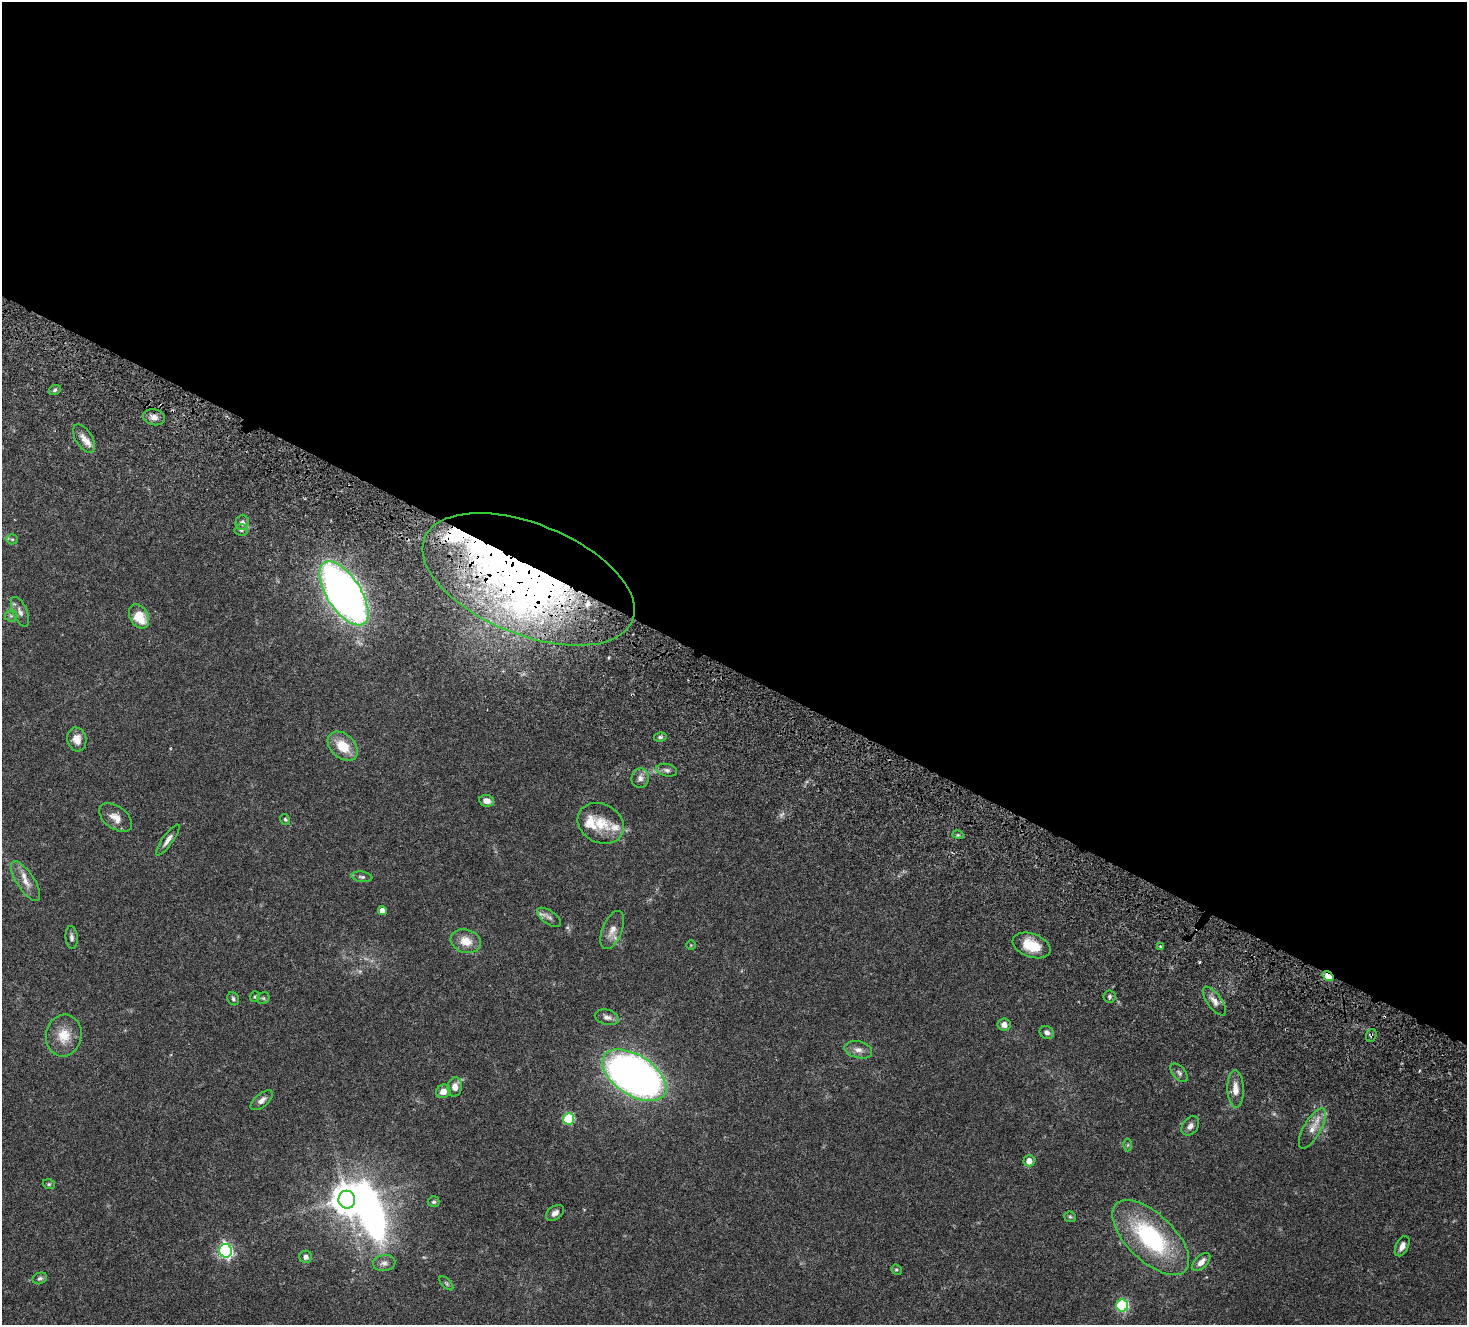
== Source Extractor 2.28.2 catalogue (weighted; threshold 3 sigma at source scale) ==
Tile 3 of 4 x 4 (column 3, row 1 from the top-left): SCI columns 3131-4595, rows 4459-5781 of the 6271 x 6331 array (HDU 1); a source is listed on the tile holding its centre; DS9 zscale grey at full resolution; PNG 1469 x 1327 px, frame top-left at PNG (2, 2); each listed source drawn as its Kron ellipse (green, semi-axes under 4 px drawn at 4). Shown black and unused: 51% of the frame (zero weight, under 4 of 8 exposures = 12% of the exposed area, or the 3 px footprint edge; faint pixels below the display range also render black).
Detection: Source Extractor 2.28.2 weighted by HDU 2 'WHT'; one run over the whole footprint, this tile lists its part. Background 0.0478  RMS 0.0023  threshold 0.00922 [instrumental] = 3 sigma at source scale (4.09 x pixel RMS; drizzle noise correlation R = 1.36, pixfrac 0.8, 0.0396/0.0396 arcsec/px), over >= 5 px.
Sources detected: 84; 2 too faint to see at this stretch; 2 inside a brighter object's white glare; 2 cosmic-ray / hot-pixel residue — neither listed nor drawn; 8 inside a brighter listed object's ellipse — not listed separately; the other 70 listed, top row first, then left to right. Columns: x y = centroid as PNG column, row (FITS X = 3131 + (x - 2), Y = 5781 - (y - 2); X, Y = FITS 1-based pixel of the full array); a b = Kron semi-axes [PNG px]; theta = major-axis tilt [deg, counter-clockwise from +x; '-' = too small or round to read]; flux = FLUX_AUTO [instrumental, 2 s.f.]
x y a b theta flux
55 390 6 5 - 0.33
154 417 11 8 -12 1.1
84 438 16 8 -58 1.4
242 523 7 6 - 0.89
241 530 7 5 -2 0.41
12 539 5 5 - 0.25
529 579 112 55 -22 110
344 593 36 17 -57 130
20 612 16 7 -67 0.94
11 616 6 6 - 0.36
139 616 13 9 -59 3.9
660 737 6 4 9 0.33
77 739 12 9 -77 1.8
343 746 17 12 -42 4
667 770 10 6 -13 0.58
640 778 10 8 84 0.88
487 801 8 5 -9 1.2
116 818 19 11 -36 1.8
285 819 6 4 -58 0.25
601 823 24 19 -28 4.1
958 835 5 3 - 0.21
168 840 18 5 54 0.99
362 877 10 5 -7 0.42
25 881 23 8 -57 1.9
382 910 4 4 - 1.3
549 917 14 6 -35 0.81
612 930 20 10 68 1.7
72 937 11 6 -85 0.58
466 941 15 11 -16 2.5
691 945 4 4 - 0.17
1031 945 20 11 -20 4.3
1160 946 4 3 - 0.15
1328 976 6 4 -35 6.4
255 997 5 5 - 0.27
1109 997 6 6 - 0.38
263 998 6 5 - 0.31
233 999 7 5 -59 0.35
1214 1001 17 7 -54 1.1
607 1017 12 7 -13 0.85
1004 1025 6 6 - 1.1
1047 1032 7 6 - 0.6
1371 1035 6 5 - 0.37
64 1036 21 18 80 3.5
858 1050 14 8 -14 1.2
1179 1073 11 6 -49 0.54
634 1075 36 20 -33 130
455 1087 9 7 79 1.3
1235 1089 19 8 -88 1.9
443 1091 7 6 - 1.4
262 1100 13 6 39 0.83
569 1119 5 5 - 12
1190 1126 10 7 53 0.83
1312 1128 23 8 60 2.1
1128 1145 6 4 89 0.23
1029 1161 5 5 - 1.5
49 1184 6 4 -19 0.25
347 1200 9 8 - 290
434 1202 6 5 - 0.32
555 1213 10 6 36 0.75
1070 1217 6 5 - 0.27
1151 1238 48 23 -44 20
1402 1246 11 6 63 0.96
226 1251 7 6 - 35
306 1257 6 6 - 0.66
1201 1262 11 6 45 1.1
384 1263 11 8 9 0.84
896 1270 5 4 - 0.24
40 1278 7 5 20 0.39
446 1283 9 4 -45 0.31
1122 1305 6 6 - 19
Overlapping masked pixels (flux is a lower limit): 3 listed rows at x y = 529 579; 1328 976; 1371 1035